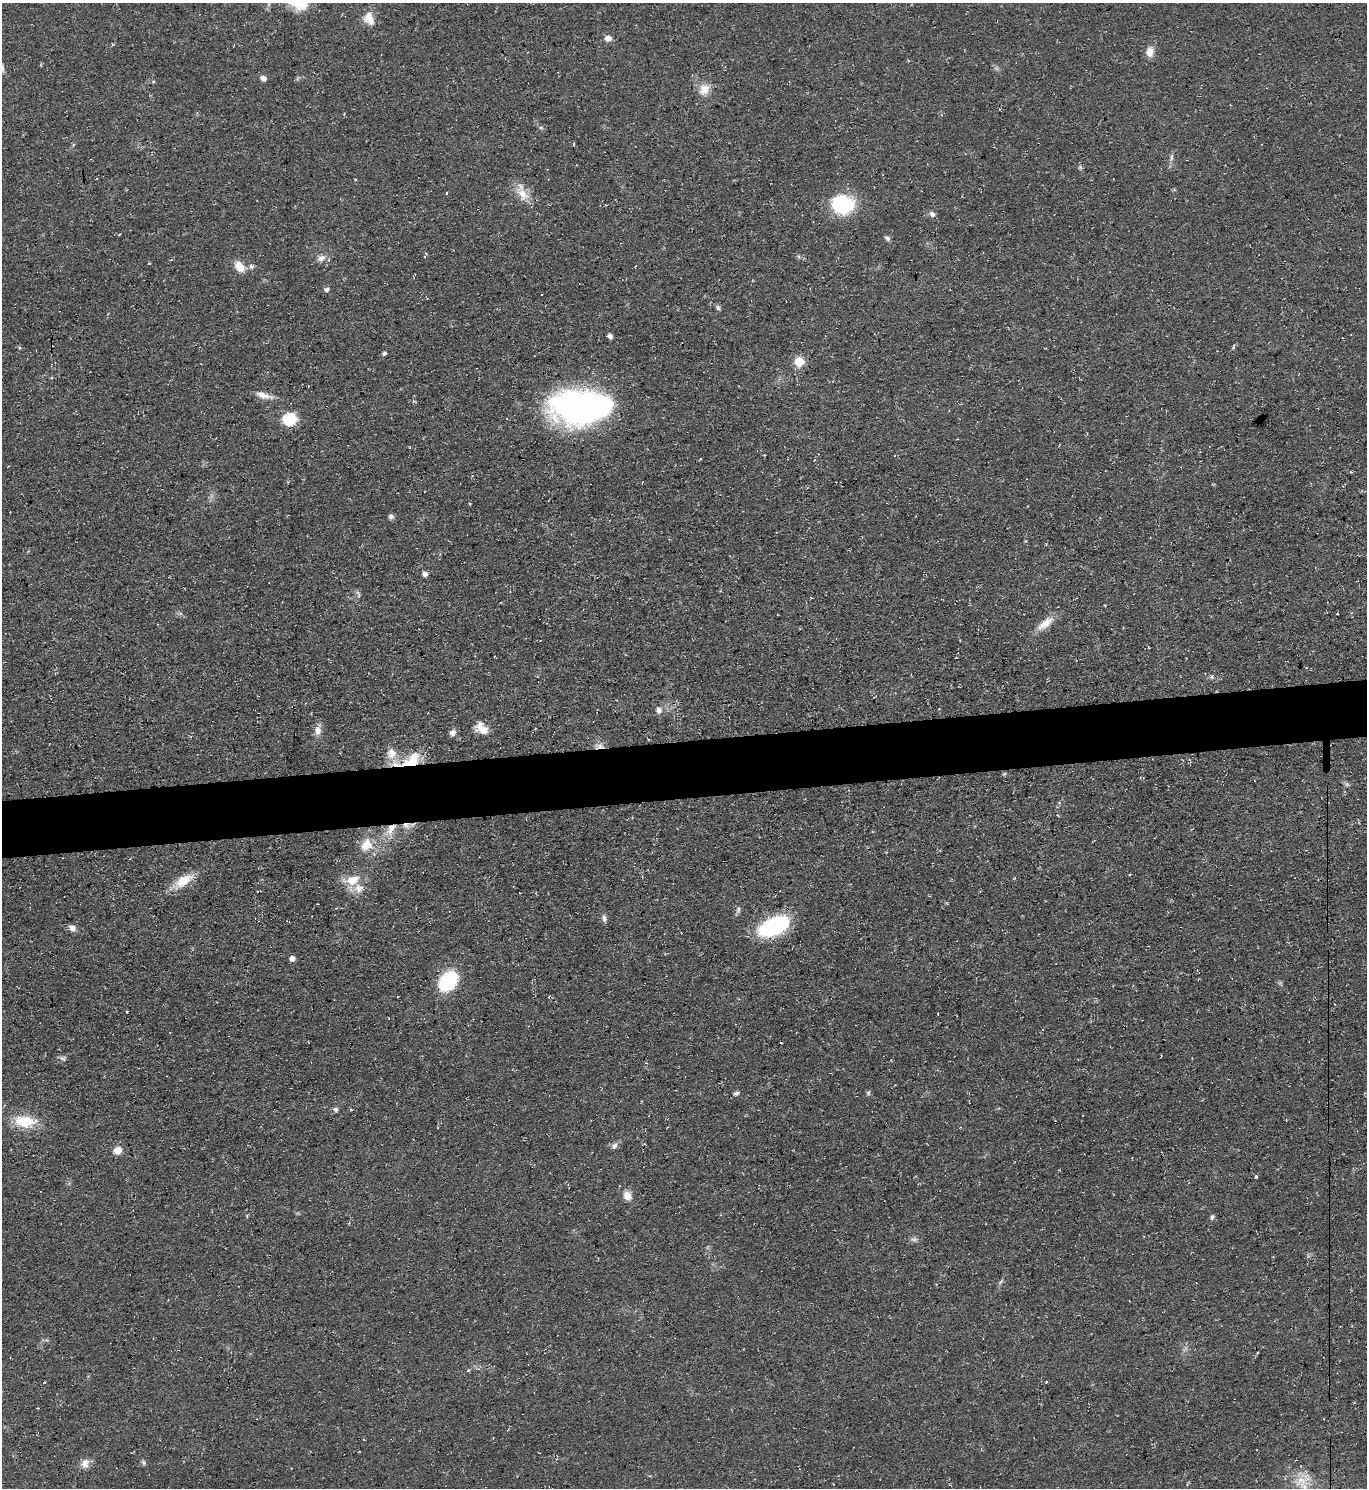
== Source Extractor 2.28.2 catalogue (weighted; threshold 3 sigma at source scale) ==
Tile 5 of 3 x 3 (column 2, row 2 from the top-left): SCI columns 1491-2855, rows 1487-2972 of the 4443 x 4458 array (HDU 1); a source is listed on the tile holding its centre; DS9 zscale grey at full resolution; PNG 1369 x 1490 px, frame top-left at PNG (2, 3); no overlay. Shown black and unused: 4% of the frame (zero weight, under 3 of 4 exposures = <1% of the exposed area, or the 3 px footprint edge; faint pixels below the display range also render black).
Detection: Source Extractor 2.28.2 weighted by HDU 2 'WHT'; one run over the whole footprint, this tile lists its part. Background 0.0606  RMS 0.0071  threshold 0.0321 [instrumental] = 3 sigma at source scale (4.5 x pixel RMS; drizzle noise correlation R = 1.50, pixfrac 1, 0.05/0.05 arcsec/px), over >= 5 px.
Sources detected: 78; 1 inside a brighter object's white glare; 1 cosmic-ray / hot-pixel residue — not listed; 3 inside a brighter listed object's ellipse — not listed separately; the other 73 listed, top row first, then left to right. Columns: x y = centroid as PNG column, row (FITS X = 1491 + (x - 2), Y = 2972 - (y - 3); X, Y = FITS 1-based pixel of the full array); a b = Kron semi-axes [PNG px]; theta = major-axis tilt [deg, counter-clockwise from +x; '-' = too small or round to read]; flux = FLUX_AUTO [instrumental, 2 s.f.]
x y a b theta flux
369 19 18 13 -62 8.2
608 38 7 6 - 4.5
1150 52 13 10 84 6
263 78 7 6 - 2.9
704 89 15 12 52 8.2
344 114 4 3 - 0.62
574 144 4 3 - 0.55
1172 157 11 4 85 2.1
1080 167 7 4 -71 1.2
446 193 3 3 - 0.73
523 194 21 12 -62 10
842 204 20 16 -16 53
932 214 6 6 - 2.7
887 238 7 5 -44 1.8
321 258 11 8 23 3.9
239 266 14 10 -53 8.2
251 266 7 6 - 2
327 289 6 5 - 2.5
718 308 8 5 -54 1.4
610 336 6 5 - 2.2
1233 348 4 4 - 1.1
384 353 7 4 41 1.3
799 361 5 5 - 34
262 394 15 8 -13 5.7
580 410 50 30 -13 240
290 419 6 6 - 98
8 466 3 2 - 0.44
469 504 3 3 - 0.71
391 516 7 6 - 1.8
425 574 6 5 - 2.7
358 594 11 4 -73 1.5
1337 614 3 2 - 0.69
1045 624 27 9 37 9.1
1212 676 6 6 - 1.5
659 710 9 8 - 3.5
482 728 16 10 -42 9.5
318 730 12 8 87 4.9
452 732 8 7 - 3.3
600 746 12 7 4 4.4
391 753 14 12 -87 8.5
411 763 26 14 17 21
1004 774 5 4 - 0.82
1347 784 7 4 71 1.1
406 825 9 7 -2 3.9
391 829 19 10 58 11
366 845 18 14 56 13
352 880 19 12 19 12
183 881 27 12 33 14
738 910 9 5 73 1.9
604 918 10 6 -81 2.4
774 926 31 16 25 72
72 928 8 7 - 3.7
292 959 5 5 - 4.4
448 981 18 13 50 54
127 1012 3 2 - 1.1
781 1043 2 2 - 0.76
63 1059 7 6 - 1.7
736 1093 8 5 11 1.7
868 1093 6 5 - 1.2
335 1109 7 6 - 1.8
351 1110 5 3 - 0.68
25 1121 24 12 -6 23
614 1146 9 6 57 2.6
117 1150 8 7 - 6.9
1256 1177 3 3 - 2.2
627 1196 10 8 -58 6.4
1212 1217 8 5 65 1.5
349 1223 5 3 - 0.78
914 1239 9 4 -8 1.8
468 1370 4 4 - 0.96
143 1462 7 5 -61 1.4
85 1463 12 10 64 5.1
1301 1481 19 14 53 14
Overlapping masked pixels (flux is a lower limit): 4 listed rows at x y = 600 746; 411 763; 406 825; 391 829